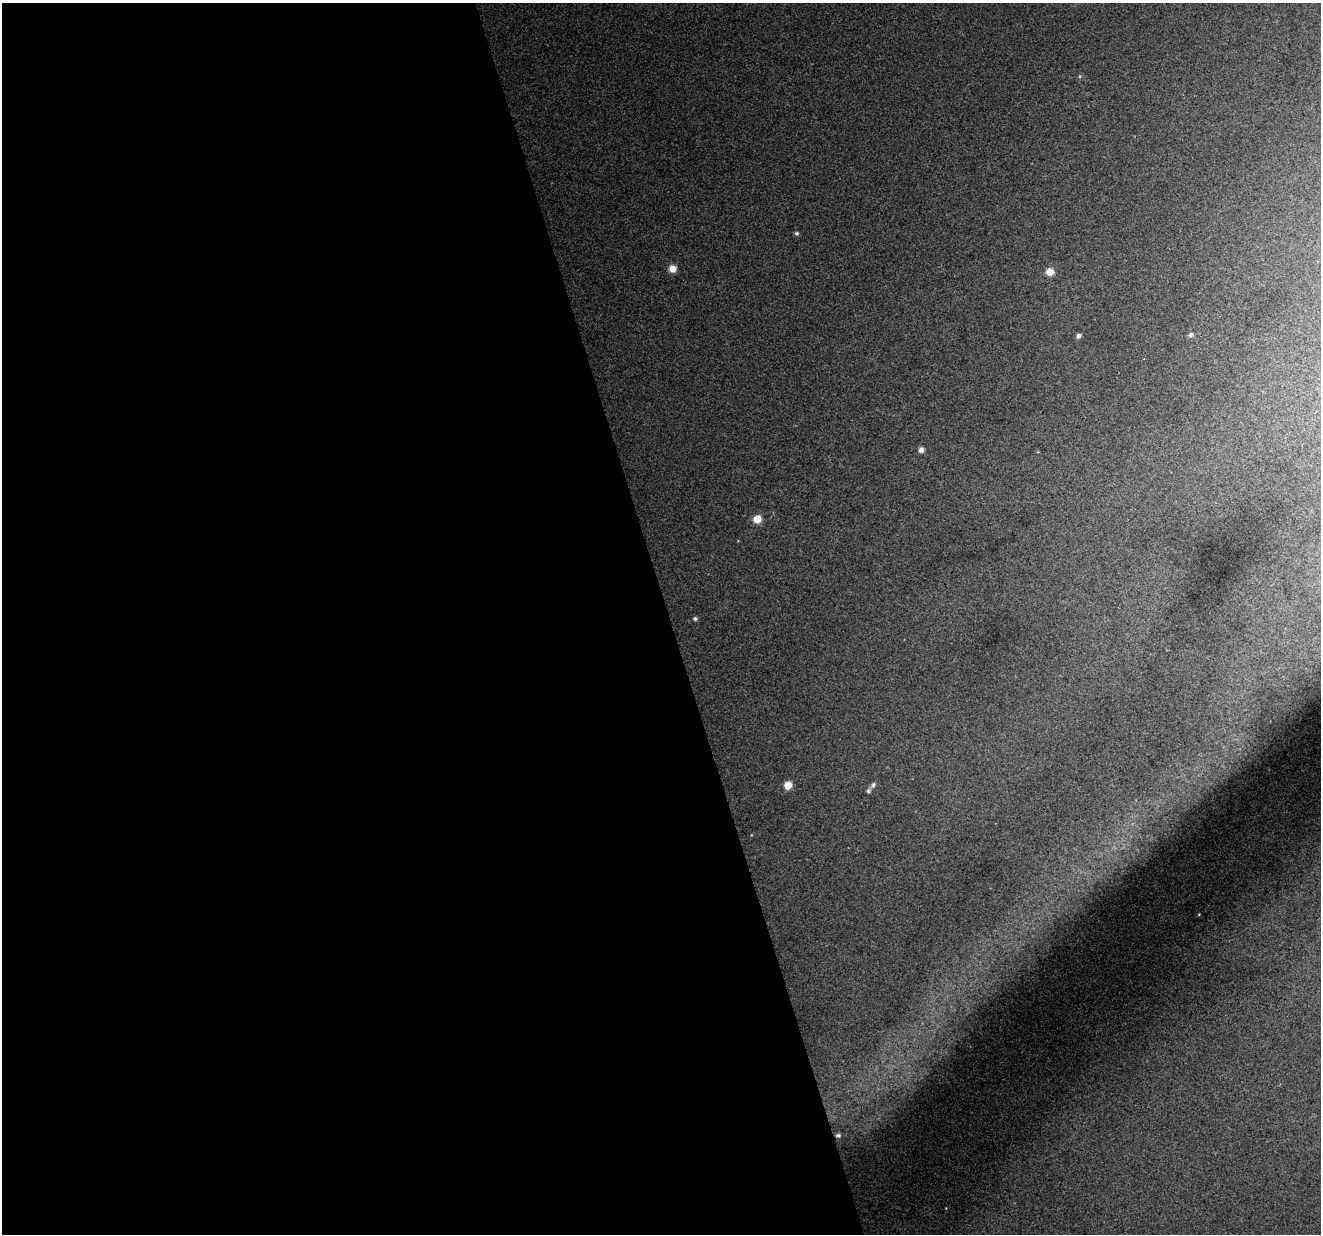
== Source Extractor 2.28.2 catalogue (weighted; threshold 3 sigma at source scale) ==
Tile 9 of 4 x 4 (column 1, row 3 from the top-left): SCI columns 1-1319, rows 1287-2518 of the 5276 x 5088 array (HDU 1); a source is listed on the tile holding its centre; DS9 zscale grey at full resolution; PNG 1323 x 1236 px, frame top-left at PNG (2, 3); no overlay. Shown black and unused: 51% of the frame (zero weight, under 2 of 3 exposures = <1% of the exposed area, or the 3 px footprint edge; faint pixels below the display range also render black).
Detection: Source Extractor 2.28.2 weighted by HDU 2 'WHT'; one run over the whole footprint, this tile lists its part. Background 0.0181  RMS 0.0066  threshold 0.0297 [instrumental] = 3 sigma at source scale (4.5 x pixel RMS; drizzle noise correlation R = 1.50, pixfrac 1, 0.0396/0.0396 arcsec/px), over >= 5 px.
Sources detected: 12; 1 inside a brighter listed object's ellipse — not listed separately; the other 11 listed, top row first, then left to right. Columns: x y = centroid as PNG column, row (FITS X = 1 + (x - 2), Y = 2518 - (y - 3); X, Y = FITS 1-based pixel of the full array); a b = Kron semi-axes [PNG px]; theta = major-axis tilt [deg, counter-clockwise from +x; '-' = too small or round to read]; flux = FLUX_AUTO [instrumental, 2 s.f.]
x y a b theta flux
797 233 6 5 - 1.2
672 269 7 7 - 7.2
1050 272 7 6 - 7.7
1191 335 7 5 32 1.9
1078 336 5 5 - 2.2
921 450 6 5 - 2.9
757 519 8 7 - 8.6
695 619 5 4 - 1.4
788 785 6 6 - 9.1
873 785 10 6 56 2
838 1135 8 6 12 2.3
Overlapping masked pixels (flux is a lower limit): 1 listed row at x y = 838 1135